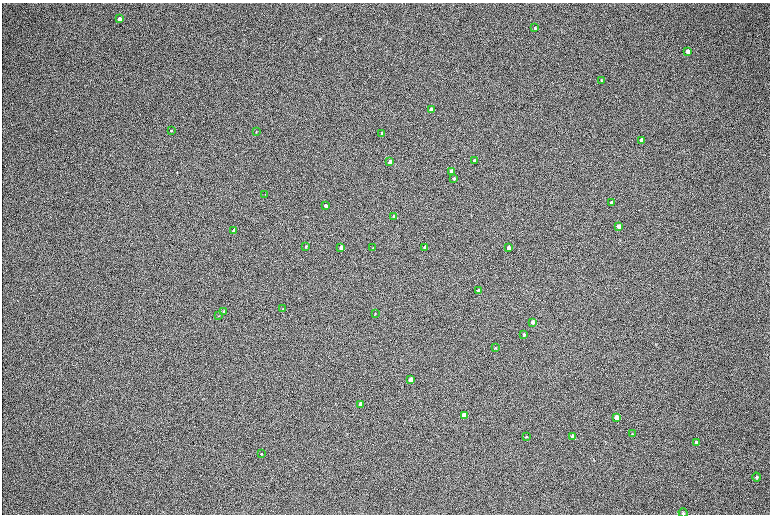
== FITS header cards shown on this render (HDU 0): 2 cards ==
NAXIS1  =                 1536 / length of data axis 1
NAXIS2  =                 1024 / length of data axis 2

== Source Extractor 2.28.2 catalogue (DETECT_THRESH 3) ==
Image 1536 x 1024 px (HDU 0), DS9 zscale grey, zoomed out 1/2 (1 PNG px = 2 x 2 image px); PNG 772 x 516 px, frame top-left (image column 1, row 1023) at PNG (2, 3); each listed source drawn as its Kron ellipse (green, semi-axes under 4 px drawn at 4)
Background 168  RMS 20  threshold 60.4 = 3 sigma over >= 5 px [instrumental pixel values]
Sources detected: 45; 2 cannot appear on this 1/2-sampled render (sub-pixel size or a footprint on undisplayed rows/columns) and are neither listed nor drawn; the other 43 listed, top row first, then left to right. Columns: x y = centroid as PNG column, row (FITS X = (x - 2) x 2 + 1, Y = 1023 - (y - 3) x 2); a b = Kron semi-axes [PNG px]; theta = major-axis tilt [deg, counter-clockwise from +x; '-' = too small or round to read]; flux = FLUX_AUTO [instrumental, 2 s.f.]
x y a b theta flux
120 19 4 3 - 20000
535 28 3 3 - 5000
688 51 4 3 - 22000
601 80 4 3 - 3000
431 109 3 3 - 55000
171 130 3 3 - 2400
256 132 3 2 - 2000
382 133 3 3 - 26000
642 140 3 3 - 30000
474 161 3 3 - 14000
390 162 3 3 - 45000
451 171 3 3 - 31000
454 178 3 2 - 6200
264 194 2 1 - 1900
611 203 3 3 - 8600
326 206 3 3 - 24000
394 216 3 3 - 16000
619 226 3 3 - 24000
234 231 3 3 - 20000
306 246 3 2 - 3800
341 247 3 3 - 45000
425 247 3 3 - 35000
373 248 4 3 - 4300
509 248 3 3 - 41000
479 291 3 3 - 40000
283 309 4 3 - 3400
224 311 4 3 - 4000
375 314 3 2 - 2100
219 316 2 2 - 1200
533 322 3 3 - 19000
524 334 3 3 - 6200
495 348 3 3 - 2400
411 380 3 3 - 120000
361 404 3 3 - 71000
464 415 4 3 - 170000
617 417 4 3 - 110000
632 434 4 3 - 3300
526 437 3 2 - 3000
573 437 4 3 - 85000
696 443 4 3 - 12000
261 454 3 3 - 3100
757 477 4 4 - 5200
683 513 5 3 - 4500
At the frame edge (FLAGS 8, measured only in part): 1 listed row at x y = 683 513
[2 sub-pixel or undisplayed-footprint detections neither listed nor drawn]